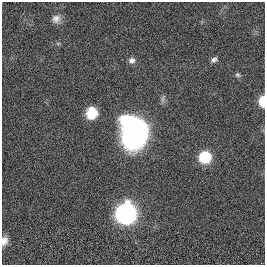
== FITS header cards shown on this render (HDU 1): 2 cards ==
NAXIS1  =                  263
NAXIS2  =                  263

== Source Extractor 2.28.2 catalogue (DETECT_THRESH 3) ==
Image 263 x 263 px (HDU 1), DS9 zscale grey, 1 PNG px = 1 image px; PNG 267 x 267 px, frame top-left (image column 1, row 263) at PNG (2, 2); no overlay
Background 0.00507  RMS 0.063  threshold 0.188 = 3 sigma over >= 5 px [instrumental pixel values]
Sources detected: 10; all 10 listed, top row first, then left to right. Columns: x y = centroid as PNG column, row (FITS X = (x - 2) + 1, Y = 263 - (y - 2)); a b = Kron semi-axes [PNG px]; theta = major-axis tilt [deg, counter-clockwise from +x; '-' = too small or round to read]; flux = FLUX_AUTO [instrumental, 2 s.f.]
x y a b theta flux
56 19 12 11 - 28
214 59 8 6 23 13
132 60 7 7 - 18
238 75 6 6 - 7.7
263 101 7 4 89 140
92 113 12 11 - 76
134 133 25 19 -78 1300
205 157 8 7 - 280
125 214 10 9 - 2200
4 241 11 7 79 29
At the frame edge (FLAGS 8, measured only in part): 2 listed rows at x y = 263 101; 4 241